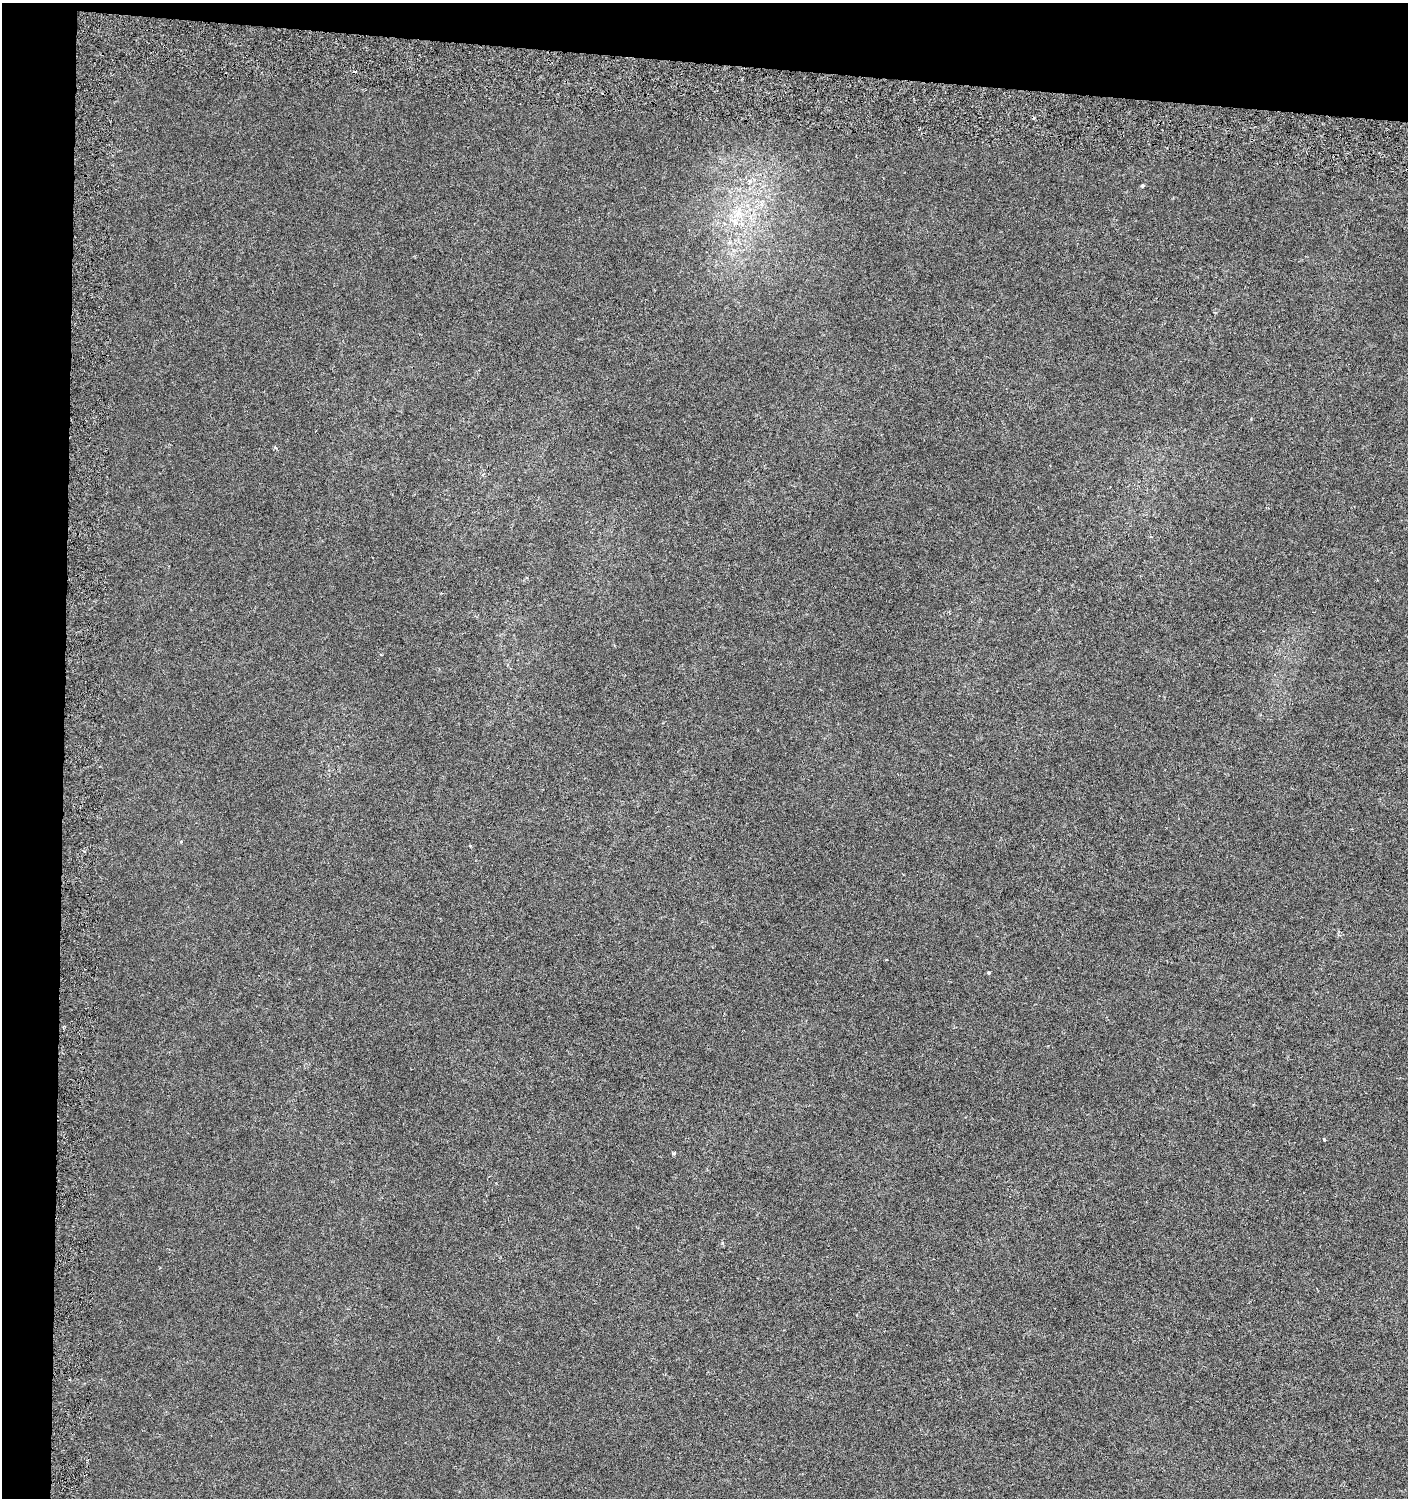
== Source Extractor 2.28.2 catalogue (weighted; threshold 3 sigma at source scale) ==
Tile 1 of 3 x 3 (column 1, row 1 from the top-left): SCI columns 332-1737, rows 3051-4546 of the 4826 x 4614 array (HDU 1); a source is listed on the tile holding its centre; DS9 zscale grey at full resolution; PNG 1410 x 1500 px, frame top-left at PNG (2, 3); no overlay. Shown black and unused: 8% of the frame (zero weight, under 3 of 6 exposures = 5% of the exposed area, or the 3 px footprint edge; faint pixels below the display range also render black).
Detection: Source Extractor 2.28.2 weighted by HDU 2 'WHT'; one run over the whole footprint, this tile lists its part. Background 0.00135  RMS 0.0021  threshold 0.00839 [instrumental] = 3 sigma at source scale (4.09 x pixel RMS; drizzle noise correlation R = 1.36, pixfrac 0.8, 0.0396/0.0396 arcsec/px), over >= 5 px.
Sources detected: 8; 1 cosmic-ray / hot-pixel residue — not listed; the other 7 listed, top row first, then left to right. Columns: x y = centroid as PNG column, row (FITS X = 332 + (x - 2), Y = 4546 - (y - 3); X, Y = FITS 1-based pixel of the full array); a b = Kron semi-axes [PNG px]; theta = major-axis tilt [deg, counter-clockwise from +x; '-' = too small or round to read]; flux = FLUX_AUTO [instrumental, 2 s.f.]
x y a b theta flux
1142 186 3 3 - 0.46
738 213 13 9 56 2.3
988 973 3 3 - 0.35
65 1026 4 3 - 0.21
1324 1139 4 3 - 0.29
674 1153 4 4 - 0.32
722 1243 4 4 - 0.28